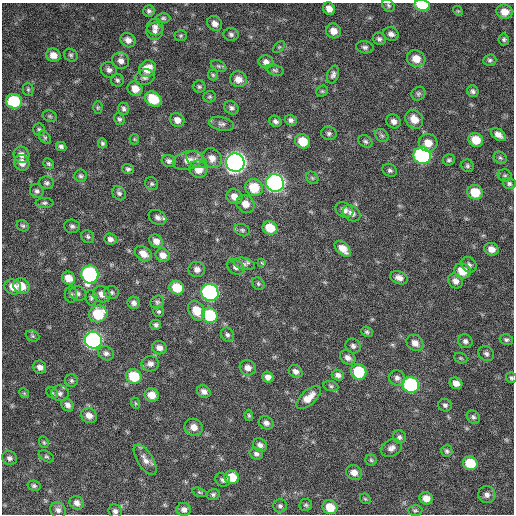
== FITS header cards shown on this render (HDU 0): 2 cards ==
NAXIS1  =                  512 / Axis length
NAXIS2  =                  512 / Axis length

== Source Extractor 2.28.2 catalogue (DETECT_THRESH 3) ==
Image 512 x 512 px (HDU 0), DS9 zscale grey, 1 PNG px = 1 image px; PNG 516 x 516 px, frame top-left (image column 1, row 512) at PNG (2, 3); each listed source drawn as its Kron ellipse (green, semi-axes under 4 px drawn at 4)
Background 368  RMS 20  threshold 59.2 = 3 sigma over >= 5 px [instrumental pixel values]
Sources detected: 205; all 205 listed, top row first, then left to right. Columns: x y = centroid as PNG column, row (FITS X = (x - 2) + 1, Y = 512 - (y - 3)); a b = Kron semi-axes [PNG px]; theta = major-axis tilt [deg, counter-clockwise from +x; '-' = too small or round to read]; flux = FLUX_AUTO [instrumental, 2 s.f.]
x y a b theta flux
388 5 7 5 -53 2600
422 5 8 5 -6 59000
329 9 6 5 - 8900
149 11 5 5 - 3400
458 11 5 4 - 1500
504 12 8 7 - 14000
163 18 7 4 -1 2400
215 24 8 6 -43 7700
155 27 8 8 - 5900
155 31 9 8 - 5800
333 31 8 7 - 12000
231 34 8 6 -5 3700
391 34 8 6 -23 5600
181 36 6 5 - 2000
379 39 7 6 - 3500
504 39 6 5 - 2600
128 40 8 6 -37 7200
279 47 7 4 44 2200
365 47 9 6 -9 3700
53 55 7 6 - 11000
71 55 7 6 - 2800
416 59 9 8 - 18000
490 60 6 5 - 3000
121 61 8 8 - 7000
266 62 7 6 - 6300
218 66 8 5 -26 2700
147 69 9 8 - 21000
109 70 8 7 - 5400
275 70 9 5 -15 3000
333 74 9 5 72 4400
213 75 5 5 - 2200
145 77 10 7 17 4700
238 79 8 7 - 11000
117 80 6 6 - 2900
199 87 6 6 - 2600
28 89 6 5 - 2100
135 89 8 7 - 15000
322 91 6 5 - 2100
473 91 6 5 - 3300
418 94 7 6 - 3000
210 97 6 5 - 2100
153 99 9 7 -33 38000
14 101 8 7 - 61000
98 108 6 4 89 1800
231 108 8 6 -33 4000
124 109 6 5 - 3500
50 116 7 5 -21 2400
119 119 6 5 - 2700
414 119 10 8 -52 16000
177 120 7 6 - 8300
291 120 6 5 - 4000
275 121 6 5 - 4200
394 121 7 6 - 6100
222 124 13 6 -12 5300
39 130 6 6 - 2400
329 133 8 6 -15 3700
382 135 7 6 - 3000
498 135 8 5 -36 8000
45 137 7 5 -50 2300
134 139 5 5 - 1600
476 140 7 6 - 23000
303 141 8 7 - 25000
365 141 7 5 -33 2900
102 143 5 4 - 2500
428 143 9 8 - 15000
61 147 5 4 - 3500
21 155 8 7 - 7400
422 156 9 8 - 240000
212 158 10 9 - 10000
500 158 7 5 -40 2500
188 160 15 9 13 12000
196 160 11 7 -31 6700
449 160 6 5 - 2700
169 161 7 6 - 3800
235 162 9 9 - 900000
22 163 8 7 - 11000
49 164 6 5 - 2500
467 166 6 6 - 2700
128 169 6 5 - 3000
198 169 9 8 - 18000
390 170 7 6 - 3200
505 175 7 6 - 2700
81 176 6 6 - 3000
312 178 7 5 -45 2200
47 183 7 6 - 3400
275 183 9 8 - 500000
152 184 7 6 - 2600
509 184 6 5 - 3100
254 188 9 8 - 36000
37 191 7 6 - 3700
475 192 8 7 - 32000
119 193 8 6 -49 3300
234 197 8 7 - 12000
44 203 9 5 1 2900
245 204 9 8 - 12000
344 210 9 7 -30 7700
352 213 9 7 -36 6900
157 217 9 7 -30 5500
23 226 6 5 - 2400
72 226 8 7 - 3600
270 228 7 6 - 28000
242 230 8 6 -20 3000
88 237 7 6 - 2700
110 239 6 5 - 4500
156 241 7 6 - 8200
343 249 10 6 -43 13000
491 249 7 6 - 10000
143 254 9 6 -36 11000
163 255 7 6 - 9500
261 263 3 3 - 5500
244 264 11 6 -15 4900
469 265 8 7 - 4100
236 267 9 6 -36 5200
197 269 8 7 - 6800
462 271 8 7 - 22000
90 274 9 8 - 240000
69 278 7 6 - 15000
399 278 9 6 -21 6900
455 281 8 6 -43 6900
258 284 7 5 -49 2500
21 286 8 7 - 19000
13 287 8 7 - 13000
177 288 7 6 - 31000
111 292 7 6 - 3200
210 292 9 8 - 320000
78 293 8 7 - 4200
102 294 9 8 - 9200
71 295 8 6 89 2900
91 298 7 6 - 2800
157 302 7 6 - 2700
134 303 6 6 - 4700
159 311 5 5 - 2200
197 311 10 8 -59 20000
98 314 9 8 - 44000
210 315 8 7 - 74000
156 325 5 5 - 3200
367 332 6 5 - 2400
227 335 7 6 - 3400
32 336 7 5 -22 2300
93 340 9 8 - 430000
506 340 7 5 -10 2900
465 341 7 6 - 4300
415 343 9 7 -40 8000
353 346 8 7 - 4100
159 348 7 6 - 7100
106 353 8 6 -25 4500
486 354 8 7 - 4100
348 357 8 6 -37 6300
461 358 7 5 -20 2000
150 364 9 7 1 6400
40 367 7 6 - 6000
248 368 8 7 - 7700
296 371 7 6 - 5700
359 372 8 7 - 53000
338 375 6 5 - 5000
134 376 8 7 - 42000
268 377 6 5 - 7000
397 378 8 7 - 5300
511 378 6 5 - 2500
71 380 6 6 - 2700
456 383 6 5 - 8700
411 385 8 7 - 160000
331 386 7 5 -11 2400
204 392 7 6 - 5800
24 393 5 4 - 1800
52 393 6 5 - 2400
60 393 9 8 - 4900
152 395 7 6 - 15000
308 398 15 7 42 15000
135 403 6 3 -71 1600
68 405 7 5 -53 5200
445 405 7 6 - 3200
89 415 8 7 - 9200
249 415 5 4 - 2000
473 417 7 5 -50 3100
266 423 7 6 - 5200
194 427 9 8 - 11000
399 437 6 6 - 3300
44 442 6 4 -69 1900
260 445 7 6 - 5500
391 448 11 8 30 6500
447 451 6 5 - 2800
256 454 7 5 -26 3800
46 456 8 5 -27 2400
9 458 7 7 - 4200
145 460 17 8 -58 9900
371 460 5 5 - 2200
470 463 7 6 - 39000
354 473 8 7 - 9500
232 477 7 6 - 27000
223 480 8 6 -32 4000
34 486 6 5 - 2600
200 492 7 4 -19 2000
213 494 6 5 - 2800
487 495 8 8 - 6100
426 498 7 6 - 12000
365 499 6 4 -43 1800
77 503 7 6 - 6200
306 505 6 6 - 2400
280 506 7 6 - 3400
330 507 7 6 - 25000
184 509 7 6 - 5800
58 510 8 7 - 5000
415 510 7 5 0 2500
115 511 7 6 - 4100
At the frame edge (FLAGS 8, measured only in part): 2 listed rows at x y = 422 5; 511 378